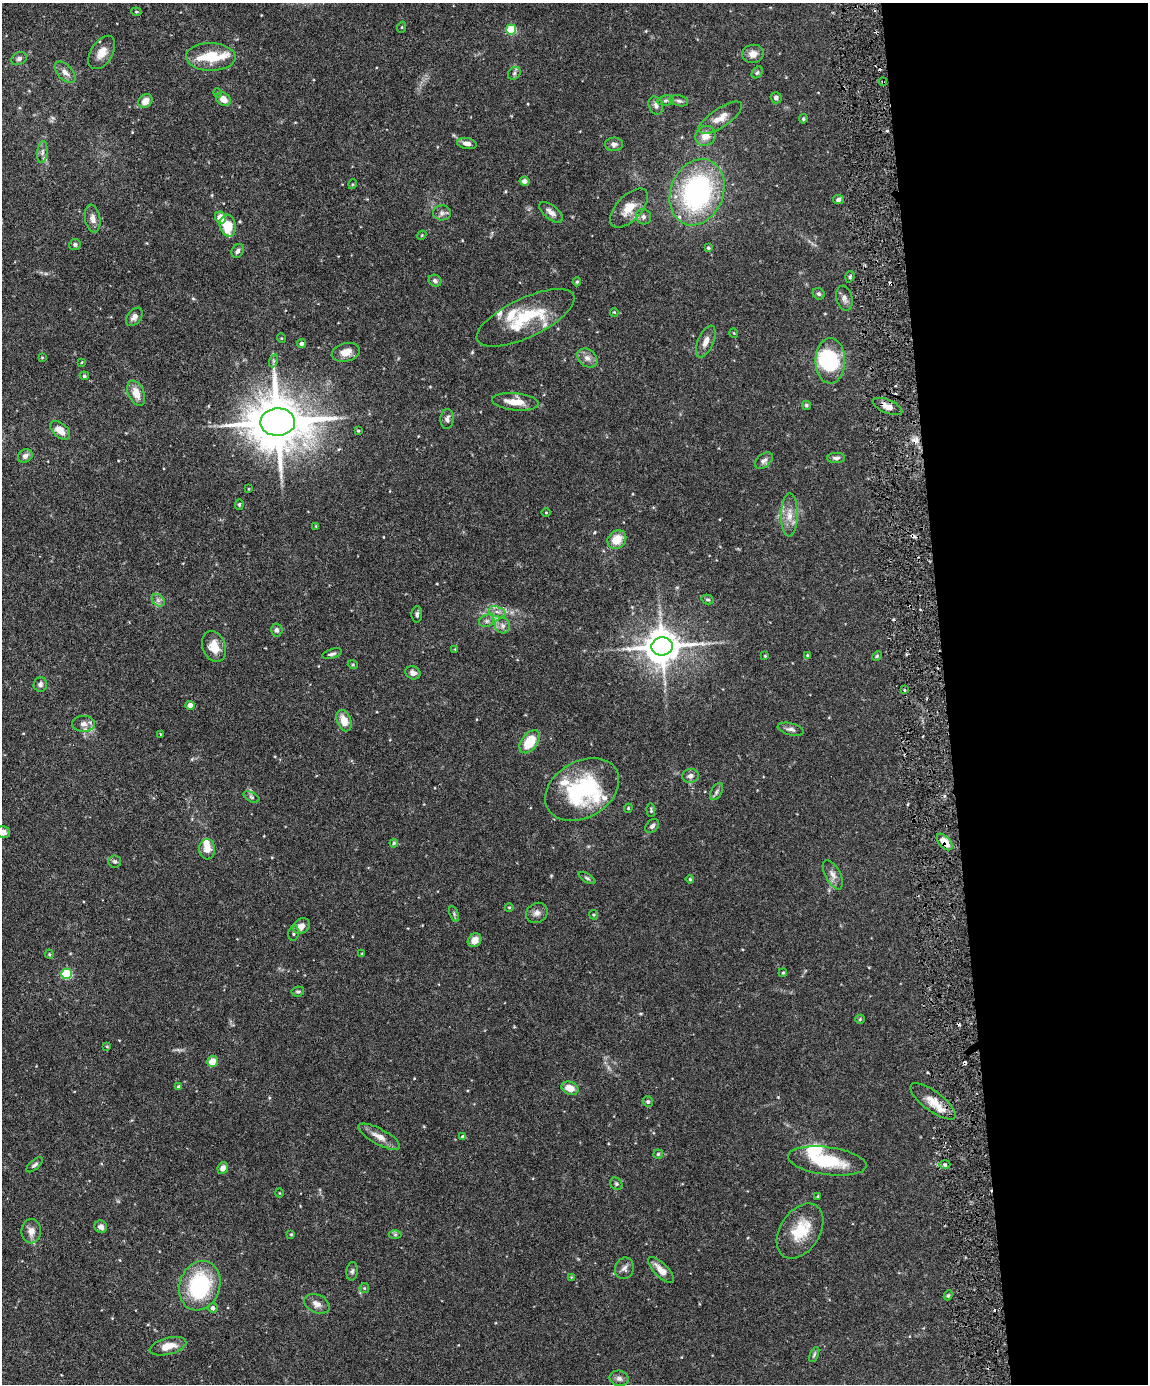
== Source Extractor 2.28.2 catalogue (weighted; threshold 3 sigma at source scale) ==
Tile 8 of 4 x 3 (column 4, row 2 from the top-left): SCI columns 3439-4584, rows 1617-2998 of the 4585 x 4509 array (HDU 1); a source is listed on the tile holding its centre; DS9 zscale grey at full resolution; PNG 1150 x 1386 px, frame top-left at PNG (2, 3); each listed source drawn as its Kron ellipse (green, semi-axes under 4 px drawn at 4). Shown black and unused: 18% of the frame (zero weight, under 3 of 6 exposures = <1% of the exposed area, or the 3 px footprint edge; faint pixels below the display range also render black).
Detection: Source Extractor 2.28.2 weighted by HDU 2 'WHT'; one run over the whole footprint, this tile lists its part. Background 0.0991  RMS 0.0036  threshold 0.0148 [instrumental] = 3 sigma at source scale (4.09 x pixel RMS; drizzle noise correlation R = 1.36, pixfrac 0.8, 0.05/0.05 arcsec/px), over >= 5 px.
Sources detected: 180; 1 inside a brighter object's white glare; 7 cosmic-ray / hot-pixel residue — neither listed nor drawn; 12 inside a brighter listed object's ellipse — not listed separately; the other 160 listed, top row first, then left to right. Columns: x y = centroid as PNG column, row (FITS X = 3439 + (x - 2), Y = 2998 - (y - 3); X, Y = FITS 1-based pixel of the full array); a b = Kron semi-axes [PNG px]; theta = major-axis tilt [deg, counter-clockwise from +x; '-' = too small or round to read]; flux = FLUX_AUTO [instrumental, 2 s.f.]
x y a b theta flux
136 12 5 3 - 0.38
402 27 5 3 - 0.33
511 29 5 5 - 18
102 52 18 10 58 3.7
753 54 11 9 9 2.3
211 57 25 14 -1 9.3
19 59 8 6 25 1
65 72 13 7 -47 1.9
757 72 6 4 49 0.56
514 73 7 5 46 0.78
883 82 4 3 - 0.34
218 93 5 3 - 0.29
776 98 6 5 - 0.95
223 99 8 6 -34 2.8
666 100 8 5 7 0.84
145 101 7 6 - 2.9
679 101 9 5 -13 0.9
656 105 9 7 -68 1.2
720 118 25 9 34 3.9
803 119 5 4 - 0.49
705 136 10 9 - 3.4
467 143 10 5 -9 1.7
614 144 9 6 3 1.5
42 152 11 5 85 1.1
524 181 5 4 - 1.5
353 184 5 3 - 0.31
697 192 34 26 68 57
838 199 5 4 - 0.87
629 208 24 12 47 5.4
551 212 14 6 -38 2.2
442 213 9 7 1 1.2
643 217 8 7 - 1.2
220 218 6 5 - 3.7
93 219 14 7 -79 2
228 226 11 8 -77 8.4
422 235 5 3 - 0.31
75 244 6 5 - 0.73
708 248 4 3 - 0.44
238 251 7 5 62 1
850 277 6 4 72 0.53
435 281 6 6 - 0.87
577 282 4 4 - 0.44
819 294 6 5 - 0.62
844 298 13 8 -75 1.6
614 312 4 3 - 0.27
134 317 10 6 52 1.5
526 318 53 19 25 18
734 333 5 3 - 0.26
281 338 5 3 - 0.29
706 341 17 7 66 2.6
301 344 4 4 - 1
346 352 14 9 13 3
42 357 3 3 - 0.26
587 358 11 8 -38 2
273 361 6 4 72 0.63
830 361 23 15 -90 20
82 362 4 3 - 0.31
84 376 5 4 - 0.46
136 393 13 8 -66 3.8
515 402 23 8 -5 4.9
806 405 5 4 - 0.5
887 406 16 6 -23 2.6
447 419 10 6 86 1.2
278 422 17 14 1 2100
60 430 12 7 -42 3.2
358 431 4 3 - 0.34
25 456 7 6 - 1.3
836 458 9 5 2 0.96
764 461 10 6 40 1.2
248 489 3 2 - 0.24
239 504 5 4 - 0.45
546 512 4 3 - 0.27
789 515 21 8 89 3.6
316 526 4 2 - 0.22
617 540 10 8 43 5.7
158 600 7 5 -44 1.1
708 600 6 4 -14 0.57
497 612 8 5 -18 1.2
417 614 8 5 88 0.84
487 621 8 6 21 1
503 626 8 7 - 1.4
277 630 6 5 - 1.1
662 646 11 9 6 840
214 647 16 11 -70 5
455 649 3 3 - 0.25
332 654 10 4 17 0.9
807 655 4 3 - 0.26
765 656 4 3 - 0.29
877 656 5 4 - 0.42
353 665 5 3 - 0.34
413 673 8 6 -24 1.5
40 684 7 6 - 1.2
904 690 3 3 - 0.36
190 705 4 4 - 2.5
344 721 11 7 -71 4.1
84 724 11 8 0 1.8
791 729 13 6 -13 1.3
160 734 3 2 - 0.24
530 742 13 8 52 9
690 776 8 7 - 1.4
582 789 39 28 30 34
717 792 9 5 60 0.9
251 797 8 4 -27 0.68
628 808 4 4 - 0.37
651 810 7 3 -88 0.45
652 826 8 5 48 1.1
3 832 7 6 - 1.9
945 842 10 5 -47 5
394 843 4 4 - 0.42
207 849 10 8 -87 3.2
115 861 6 6 - 0.72
833 875 16 7 -62 2
587 878 9 4 -32 0.59
690 879 4 3 - 0.35
509 907 4 3 - 0.29
537 913 11 9 33 1.6
454 914 8 4 -68 0.55
594 915 5 4 - 0.38
301 926 9 7 37 2.1
293 933 7 5 77 0.65
475 940 7 6 - 2.7
49 954 4 4 - 0.35
362 954 3 3 - 0.29
783 973 4 3 - 0.37
66 974 5 5 - 26
298 991 6 5 - 0.55
860 1019 5 4 - 0.38
107 1046 3 3 - 0.31
212 1061 5 5 - 4.1
179 1087 4 4 - 0.85
570 1088 9 6 -21 3.5
933 1101 27 10 -36 4.8
648 1102 5 5 - 0.58
379 1137 23 7 -29 3.4
463 1137 4 3 - 0.98
658 1154 4 4 - 0.42
827 1161 39 14 -7 15
35 1165 10 4 40 0.85
945 1165 5 3 - 0.52
223 1168 6 5 - 1.6
616 1184 6 5 - 0.56
280 1193 4 3 - 0.22
818 1196 3 3 - 0.36
101 1227 7 6 - 1.3
31 1231 12 9 -90 2.3
800 1231 30 20 57 11
291 1234 4 4 - 0.32
395 1235 6 4 0 0.51
624 1268 11 9 71 1.5
661 1270 17 7 -45 3.3
352 1271 9 5 82 0.84
571 1277 4 4 - 0.27
200 1286 25 20 71 30
364 1288 5 4 - 0.36
948 1295 5 4 - 0.47
317 1304 13 9 -24 2.2
213 1308 5 5 - 1
168 1346 19 8 15 4.6
814 1355 8 4 64 0.51
619 1378 9 7 -13 1.2
Overlapping masked pixels (flux is a lower limit): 2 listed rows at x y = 883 82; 945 842
Isophote crosses this tile's border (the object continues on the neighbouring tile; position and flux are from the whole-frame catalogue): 1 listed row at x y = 3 832